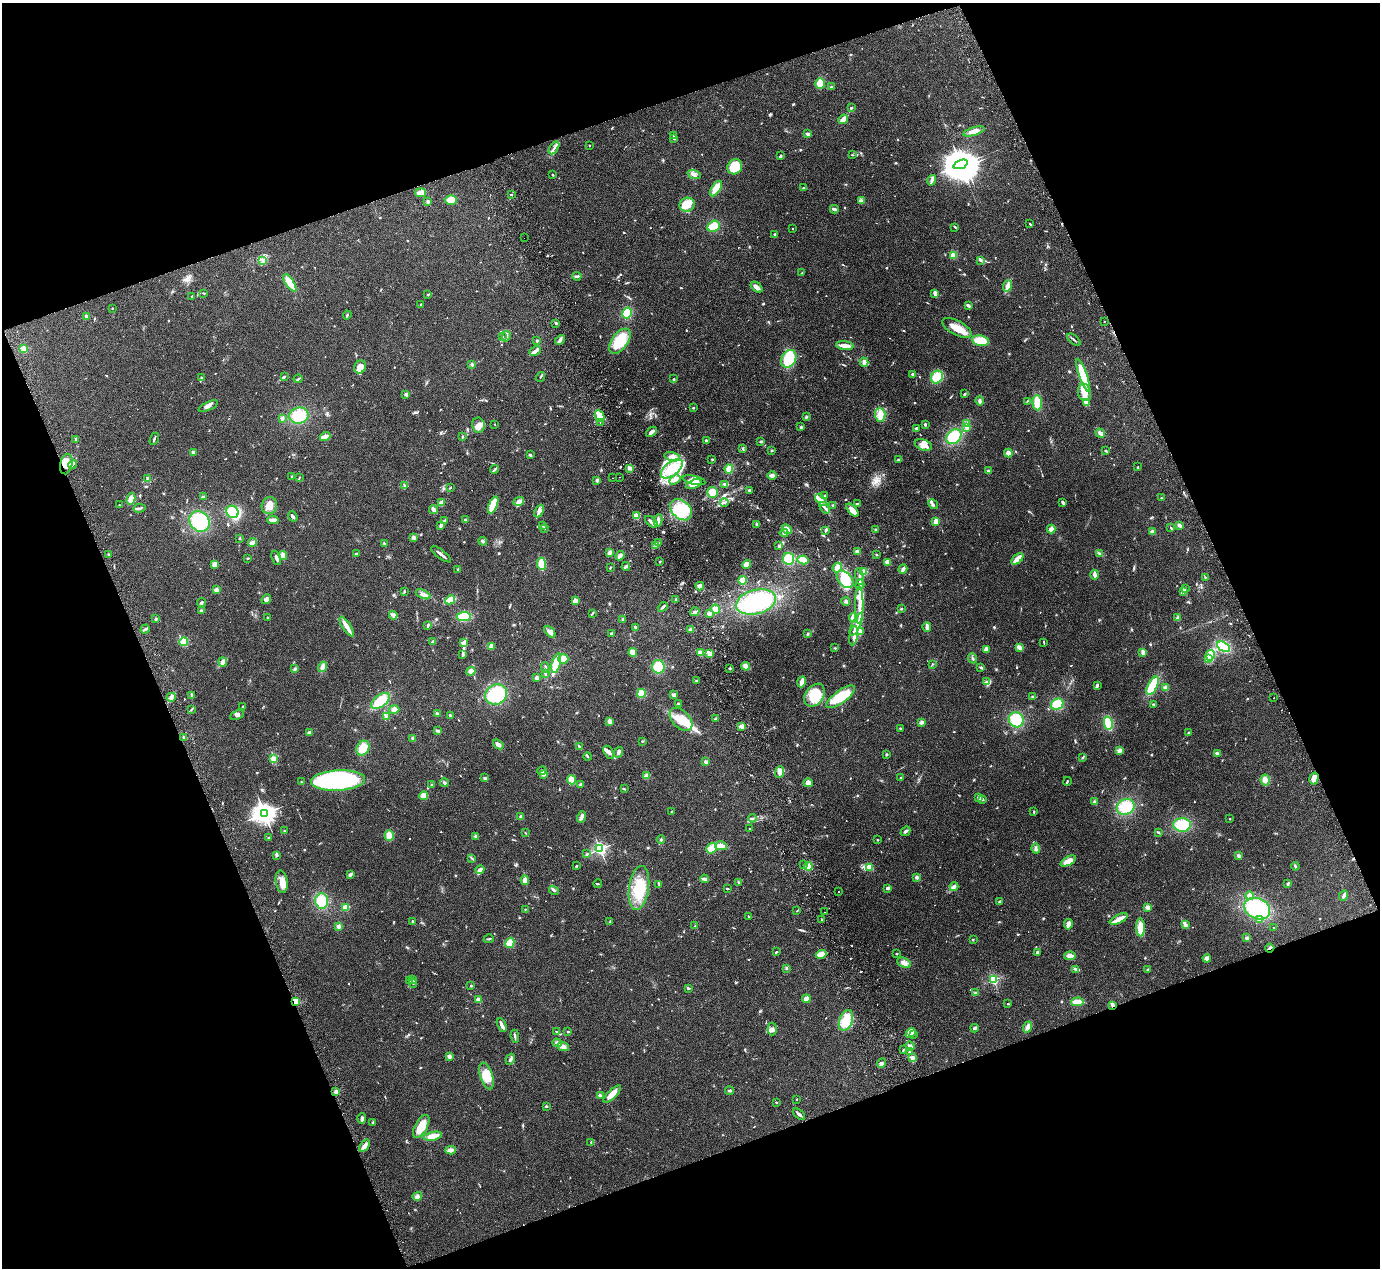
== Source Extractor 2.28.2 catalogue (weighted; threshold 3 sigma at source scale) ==
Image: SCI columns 56-5566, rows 183-5243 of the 5623 x 5551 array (HDU 1 of 3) = the unmasked area's bounding box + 8 px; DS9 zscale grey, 4 x 4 block average (1 PNG px = mean of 4 x 4 image px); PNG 1382 x 1270 px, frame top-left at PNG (2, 3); each listed source drawn as its Kron ellipse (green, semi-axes under 4 px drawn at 4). Shown black and unused: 41% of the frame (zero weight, under 2 of 3 exposures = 3% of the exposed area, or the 3 px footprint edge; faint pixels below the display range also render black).
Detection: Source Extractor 2.28.2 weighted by HDU 2 'WHT'. Background 0.215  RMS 0.011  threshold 0.0512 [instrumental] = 3 sigma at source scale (4.5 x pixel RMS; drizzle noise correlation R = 1.50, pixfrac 1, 0.05/0.05 arcsec/px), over >= 5 px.
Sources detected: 934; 5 too faint to see at this stretch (4 x 4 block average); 4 inside a brighter object's white glare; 10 cosmic-ray / hot-pixel residue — neither listed nor drawn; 10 coinciding with a brighter row at this scale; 71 inside a brighter listed object's ellipse — not listed separately; of the other 834, all 500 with FLUX_AUTO >= 4.56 (the completeness limit of this list) listed and drawn (334 fainter detections not listed), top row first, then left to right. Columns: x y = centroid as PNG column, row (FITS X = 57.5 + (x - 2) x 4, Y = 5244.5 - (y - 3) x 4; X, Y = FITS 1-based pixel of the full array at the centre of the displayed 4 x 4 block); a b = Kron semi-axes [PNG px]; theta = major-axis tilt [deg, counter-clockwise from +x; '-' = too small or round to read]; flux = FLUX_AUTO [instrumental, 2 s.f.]
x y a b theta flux
820 84 5 4 - 76
831 87 3 2 - 8.7
851 108 2 2 - 7.4
843 119 5 2 - 65
974 131 11 4 17 48
808 134 3 2 - 15
674 135 3 3 - 14
674 139 2 2 - 6.5
589 145 2 2 - 6.1
554 148 7 2 57 20
852 155 3 2 - 4.6
780 156 3 2 - 13
961 164 7 4 20 17000
735 167 8 7 - 200
694 174 6 2 -18 14
552 175 2 2 - 6.9
932 180 5 2 - 28
804 188 3 2 - 7.1
716 189 8 4 57 97
420 193 5 3 - 50
511 194 3 2 - 7.3
451 200 6 5 - 58
862 200 3 2 - 9.6
428 201 2 2 - 69
687 205 7 7 - 79
834 209 4 2 - 17
1030 224 4 2 - 6.5
713 226 7 5 27 80
955 227 3 2 - 8.9
792 228 2 2 - 5.3
775 234 2 2 - 33
524 238 2 2 - 5.3
953 255 4 3 - 37
981 260 2 2 - 28
262 261 3 2 - 5.9
802 273 3 2 - 4.8
577 276 4 2 - 13
290 283 10 4 -57 89
1008 286 6 2 71 97
757 287 7 3 -39 36
204 293 3 2 - 5.8
428 294 3 2 - 6.6
935 294 4 2 - 28
192 296 3 2 - 5.7
421 304 2 2 - 7.8
968 305 4 2 - 17
112 308 2 2 - 13
627 313 6 4 60 110
347 315 4 2 - 9.2
86 316 3 2 - 18
1104 321 2 2 - 8.3
556 323 2 2 - 12
957 328 16 7 -28 95
506 336 5 2 - 10
502 337 2 2 - 12
560 340 6 2 47 19
1074 340 8 2 -40 12
537 341 2 2 - 13
620 341 14 8 54 170
980 341 8 5 -11 110
845 346 9 2 -7 63
23 349 2 2 - 240
535 351 6 3 27 20
789 359 9 7 60 230
864 362 4 4 - 26
472 364 3 3 - 11
360 367 7 5 64 61
913 374 2 2 - 59
1083 375 17 4 -71 270
284 376 3 2 - 4.6
540 377 5 2 - 6
937 377 6 5 - 140
202 378 3 2 - 7.2
298 379 4 2 - 7.9
674 379 3 2 - 5.5
1084 392 9 6 -77 64
406 394 4 4 - 12
965 394 4 2 - 7.2
980 401 4 3 - 14
1027 401 3 2 - 4.8
1086 402 3 2 - 10
1037 403 7 5 -87 100
208 406 10 4 24 26
693 408 2 2 - 23
880 415 7 5 -86 50
299 416 10 8 13 160
600 416 6 4 -64 54
806 417 3 2 - 6.9
282 418 4 3 - 16
600 423 2 2 - 5.4
966 423 4 3 - 16
495 424 2 2 - 8.6
925 424 2 2 - 56
478 425 7 6 - 44
801 427 3 3 - 8
967 427 4 2 - 10
916 428 3 2 - 12
651 432 6 2 42 38
1100 433 5 3 - 24
325 437 5 2 - 52
462 437 4 2 - 7.3
954 437 8 6 44 200
76 439 3 2 - 12
154 439 6 2 69 10
706 440 2 2 - 42
761 441 2 2 - 12
923 445 9 5 -18 44
743 448 3 2 - 6.3
772 450 2 2 - 5.9
1106 451 3 2 - 6.8
193 452 2 2 - 82
1008 453 4 4 - 24
530 455 2 2 - 59
672 457 8 4 -13 36
712 459 2 2 - 5.9
899 460 3 3 - 8.2
66 464 10 6 78 71
73 465 4 2 - 15
1138 467 2 2 - 15
630 468 3 3 - 13
495 469 4 2 - 12
672 469 13 6 38 240
729 469 4 4 - 61
988 471 2 2 - 10
772 475 5 3 - 23
292 476 2 2 - 5.7
299 477 3 2 - 4.8
619 477 2 2 - 5.7
613 478 2 2 - 9.5
147 479 4 2 - 6.7
675 479 6 4 33 26
597 480 3 3 - 13
694 480 11 4 -12 60
694 484 8 4 17 53
725 484 4 2 - 12
404 486 2 2 - 6.8
450 487 3 2 - 5.3
749 490 2 2 - 53
712 492 5 5 - 62
825 496 2 2 - 6
203 497 3 2 - 13
1161 498 2 2 - 12
131 499 6 4 75 42
821 500 7 3 -45 24
519 501 5 4 - 28
442 503 4 2 - 37
724 503 4 2 - 11
1063 503 3 2 - 14
857 504 2 2 - 12
933 504 5 2 - 8.7
119 505 2 2 - 9.2
493 505 9 4 68 170
833 505 2 2 - 4.9
269 506 8 7 - 57
139 508 6 2 12 12
825 508 6 2 -54 19
433 510 4 3 - 26
681 510 12 9 -43 230
852 510 8 4 -48 49
539 511 7 4 63 34
232 512 6 5 - 140
293 516 5 2 - 18
636 516 4 3 - 48
273 520 6 2 1 29
465 520 2 2 - 16
658 520 6 2 79 27
200 521 11 9 -47 280
444 521 4 2 - 14
936 521 3 3 - 33
651 522 7 3 -40 26
757 524 2 2 - 4.7
441 525 3 2 - 34
542 525 2 2 - 9.1
1179 525 3 2 - 21
544 528 4 2 - 7.8
1171 528 3 2 - 5.2
787 529 6 4 -45 30
1051 529 4 3 - 39
826 530 3 2 - 16
875 530 2 2 - 4.6
1152 532 2 2 - 130
784 533 4 3 - 13
413 537 4 3 - 14
240 538 3 2 - 4.9
483 541 4 3 - 13
252 542 4 2 - 37
659 543 3 2 - 8.3
385 544 3 2 - 9
656 545 3 2 - 12
779 545 3 2 - 7
858 552 3 3 - 37
609 553 4 2 - 35
109 554 2 2 - 6.9
356 554 2 2 - 44
441 554 12 2 -37 30
1100 554 3 2 - 5.9
876 555 2 2 - 6
283 556 4 3 - 41
620 556 5 2 - 32
248 558 3 2 - 5.9
276 558 7 2 -68 19
788 559 6 5 - 120
1017 559 7 3 43 70
803 560 6 4 -12 61
660 561 2 2 - 5.6
887 562 3 3 - 35
215 564 4 3 - 26
542 564 6 4 -85 95
746 564 4 3 - 51
626 566 4 2 - 23
610 567 3 2 - 4.9
837 568 5 4 - 43
903 569 4 2 - 25
458 570 3 2 - 8.7
864 572 3 3 - 44
1095 575 5 2 - 36
860 577 8 2 -79 16
1205 577 2 2 - 5.3
845 579 10 6 -48 120
743 580 4 4 - 54
860 585 5 3 - 15
700 586 4 4 - 27
1185 588 3 2 - 6.6
216 590 2 2 - 120
404 591 3 2 - 7.1
1183 592 4 2 - 8.6
423 594 8 3 -23 23
266 599 5 3 - 16
450 600 5 4 - 63
676 600 2 2 - 19
575 601 3 3 - 40
846 601 4 3 - 11
202 602 4 2 - 8.1
756 602 20 12 15 510
859 605 18 3 90 64
663 607 5 2 - 13
715 609 5 3 - 38
901 609 2 2 - 5.8
201 610 3 2 - 11
695 612 5 3 - 15
592 613 3 2 - 5.1
709 613 3 2 - 27
393 615 4 2 - 13
464 616 7 4 7 150
267 617 2 2 - 4.9
853 617 4 3 - 63
1178 618 3 3 - 20
156 619 2 2 - 13
622 619 2 2 - 6.8
856 624 12 4 64 46
428 625 4 2 - 15
347 627 11 3 -58 76
636 627 3 2 - 19
927 627 5 2 - 34
145 629 5 2 - 22
690 630 3 3 - 26
550 632 7 3 -45 41
860 632 4 3 - 32
611 633 2 2 - 12
807 634 3 2 - 7.4
854 636 10 4 81 33
184 642 4 4 - 50
433 642 3 2 - 14
1044 642 3 2 - 6
463 643 4 3 - 21
491 646 3 3 - 31
1019 647 4 3 - 29
1224 647 7 4 -29 230
835 648 2 2 - 5
986 650 3 3 - 36
633 652 4 4 - 39
701 652 3 3 - 25
1143 652 3 2 - 26
462 654 2 2 - 4.6
710 654 3 3 - 35
1210 655 5 3 - 120
973 658 5 2 - 8.8
563 659 5 5 - 58
1208 659 2 2 - 170
223 662 4 3 - 16
556 663 10 3 74 180
932 664 2 2 - 4.7
746 666 4 3 - 43
323 667 5 4 - 30
545 667 5 2 - 11
658 667 7 6 - 130
981 667 4 2 - 8.7
730 668 2 2 - 31
295 669 3 2 - 13
471 671 4 3 - 25
545 673 2 2 - 10
536 677 2 2 - 100
697 681 2 2 - 7.4
802 682 5 3 - 45
986 682 4 3 - 14
1097 685 3 2 - 14
1153 686 10 4 63 170
1166 688 4 3 - 37
641 693 4 4 - 92
496 694 11 10 - 290
674 695 3 3 - 24
814 695 12 9 56 170
191 696 4 2 - 9.8
1032 696 3 2 - 5.9
171 697 5 2 - 13
841 697 17 6 35 200
1274 697 2 2 - 7.2
380 701 11 6 37 170
678 703 3 2 - 7.9
1057 704 6 5 - 120
1153 705 2 2 - 5.7
243 707 2 2 - 27
191 709 4 2 - 6.1
394 709 5 3 - 26
437 714 3 2 - 19
237 715 7 4 27 19
450 715 2 2 - 12
386 716 3 2 - 7.1
681 719 14 8 -46 150
716 719 3 2 - 10
1016 720 8 7 - 170
609 721 3 3 - 23
921 722 3 2 - 27
1108 723 6 3 -78 260
742 726 2 2 - 140
900 728 2 2 - 5.2
438 731 4 2 - 17
309 733 3 3 - 12
1188 733 2 2 - 5.7
183 737 2 2 - 7.9
413 738 3 2 - 8.1
642 741 3 2 - 5
498 744 6 4 -38 26
579 747 2 2 - 16
363 748 8 6 60 83
1120 750 4 3 - 27
609 752 7 4 -61 26
618 752 5 3 - 23
1217 753 3 2 - 14
886 754 2 2 - 7.4
588 757 4 2 - 8
1083 757 3 2 - 6.7
273 758 2 2 - 130
706 762 3 3 - 15
542 771 5 2 - 14
780 772 6 4 69 36
543 774 4 3 - 17
646 776 3 3 - 31
485 778 3 2 - 10
901 778 2 2 - 5.5
1314 779 6 4 75 65
338 780 27 10 3 1300
572 780 4 3 - 43
1265 780 5 4 - 28
1067 781 4 2 - 6.9
301 782 2 2 - 11
444 783 4 3 - 11
808 783 5 4 - 26
580 784 3 2 - 9.1
431 785 2 2 - 5
624 789 2 2 - 6.4
424 796 4 4 - 36
979 798 3 3 - 31
983 799 3 2 - 7
1095 802 4 3 - 14
1126 807 9 7 31 160
672 812 2 2 - 5.7
1034 812 3 2 - 7.1
264 813 4 3 - 5900
521 817 2 2 - 110
582 817 6 2 72 24
752 818 4 2 - 9.1
1230 819 2 2 - 15
1182 825 9 7 1 170
750 828 2 2 - 6.4
285 831 3 2 - 7.1
905 831 5 2 - 18
1158 832 4 2 - 6.4
525 833 2 2 - 6.1
389 836 5 4 - 54
476 837 3 2 - 18
268 838 2 2 - 5
661 840 4 2 - 8.4
877 840 2 2 - 5.1
721 846 6 3 -14 60
712 848 6 5 - 76
600 849 2 2 - 1700
1036 849 5 3 - 16
587 854 3 2 - 7.2
277 855 4 2 - 7.8
1239 856 4 3 - 13
472 858 3 2 - 6.6
1068 861 8 3 29 73
803 865 2 2 - 5.6
576 866 3 2 - 5.5
808 866 4 4 - 50
1295 866 4 2 - 8.7
869 867 4 4 - 44
480 870 5 3 - 23
350 874 3 2 - 24
916 877 3 3 - 14
704 879 4 2 - 31
525 880 4 4 - 20
282 882 11 6 -81 60
738 882 2 2 - 5.8
598 884 4 2 - 6.2
1288 884 3 2 - 13
659 885 4 2 - 7.9
954 887 4 3 - 22
639 888 22 10 82 220
888 888 4 3 - 13
727 889 4 2 - 5.7
554 890 5 2 - 18
838 892 2 2 - 5.1
1250 896 4 3 - 33
1344 896 6 2 66 18
322 901 7 6 - 120
1000 902 2 2 - 16
346 907 2 2 - 340
1147 907 2 2 - 170
525 909 2 2 - 4.9
1257 909 13 10 -23 400
797 911 3 2 - 4.6
825 912 2 2 - 5.7
749 916 2 2 - 4.6
1119 919 10 2 26 84
822 920 3 2 - 8.1
1260 920 3 3 - 11
412 922 3 2 - 5.5
610 922 4 2 - 7.4
1068 924 5 2 - 46
1185 924 4 2 - 11
338 926 3 3 - 21
695 926 2 2 - 6.4
1141 927 9 4 -89 76
1273 928 2 2 - 5.5
1247 938 2 2 - 96
489 939 5 2 - 8.9
973 939 3 2 - 4.7
510 943 5 4 - 69
1270 948 5 2 - 15
776 952 3 2 - 11
1037 952 3 2 - 13
821 954 5 3 - 84
897 954 2 2 - 8.6
1070 956 6 4 3 32
1207 958 4 4 - 23
904 963 7 4 -23 37
786 968 2 2 - 7.6
1076 969 4 3 - 12
1148 969 2 2 - 10
413 979 3 3 - 12
993 980 2 2 - 830
410 981 3 2 - 5.2
413 983 5 2 - 10
471 986 2 2 - 9.1
688 988 4 3 - 8.9
976 993 4 2 - 9.4
806 999 4 2 - 72
478 1000 2 2 - 180
295 1001 4 3 - 47
1077 1002 6 3 2 70
1008 1004 2 2 - 5.5
1113 1005 3 2 - 20
846 1020 11 6 69 140
502 1025 7 2 -63 37
1028 1027 5 3 - 25
975 1028 4 3 - 9.3
772 1029 6 4 87 24
557 1031 2 2 - 4.8
568 1032 3 2 - 5.4
911 1033 5 3 - 22
913 1035 2 2 - 5.6
515 1036 6 2 -83 10
557 1043 5 3 - 14
563 1046 6 4 -21 27
910 1046 5 3 - 20
903 1049 2 2 - 6.5
909 1051 3 2 - 5.3
449 1057 4 4 - 15
912 1057 4 2 - 8.5
510 1059 6 3 62 15
882 1063 5 2 - 13
486 1076 14 6 -73 98
729 1091 4 2 - 16
336 1092 3 3 - 17
612 1094 11 3 44 87
600 1096 3 3 - 22
796 1099 2 2 - 5.3
776 1102 2 2 - 4.8
546 1106 3 2 - 8.4
799 1114 7 2 -42 21
362 1119 5 2 - 14
373 1122 3 2 - 8.9
421 1126 12 6 60 110
433 1136 9 4 11 81
591 1142 3 2 - 5.9
364 1146 7 3 55 34
451 1150 5 3 - 28
417 1196 5 3 - 18
Overlapping masked pixels (flux is a lower limit): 4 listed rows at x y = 66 464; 1270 948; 295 1001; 1113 1005
Diffuse or blended objects may show on this block-average render without a row.